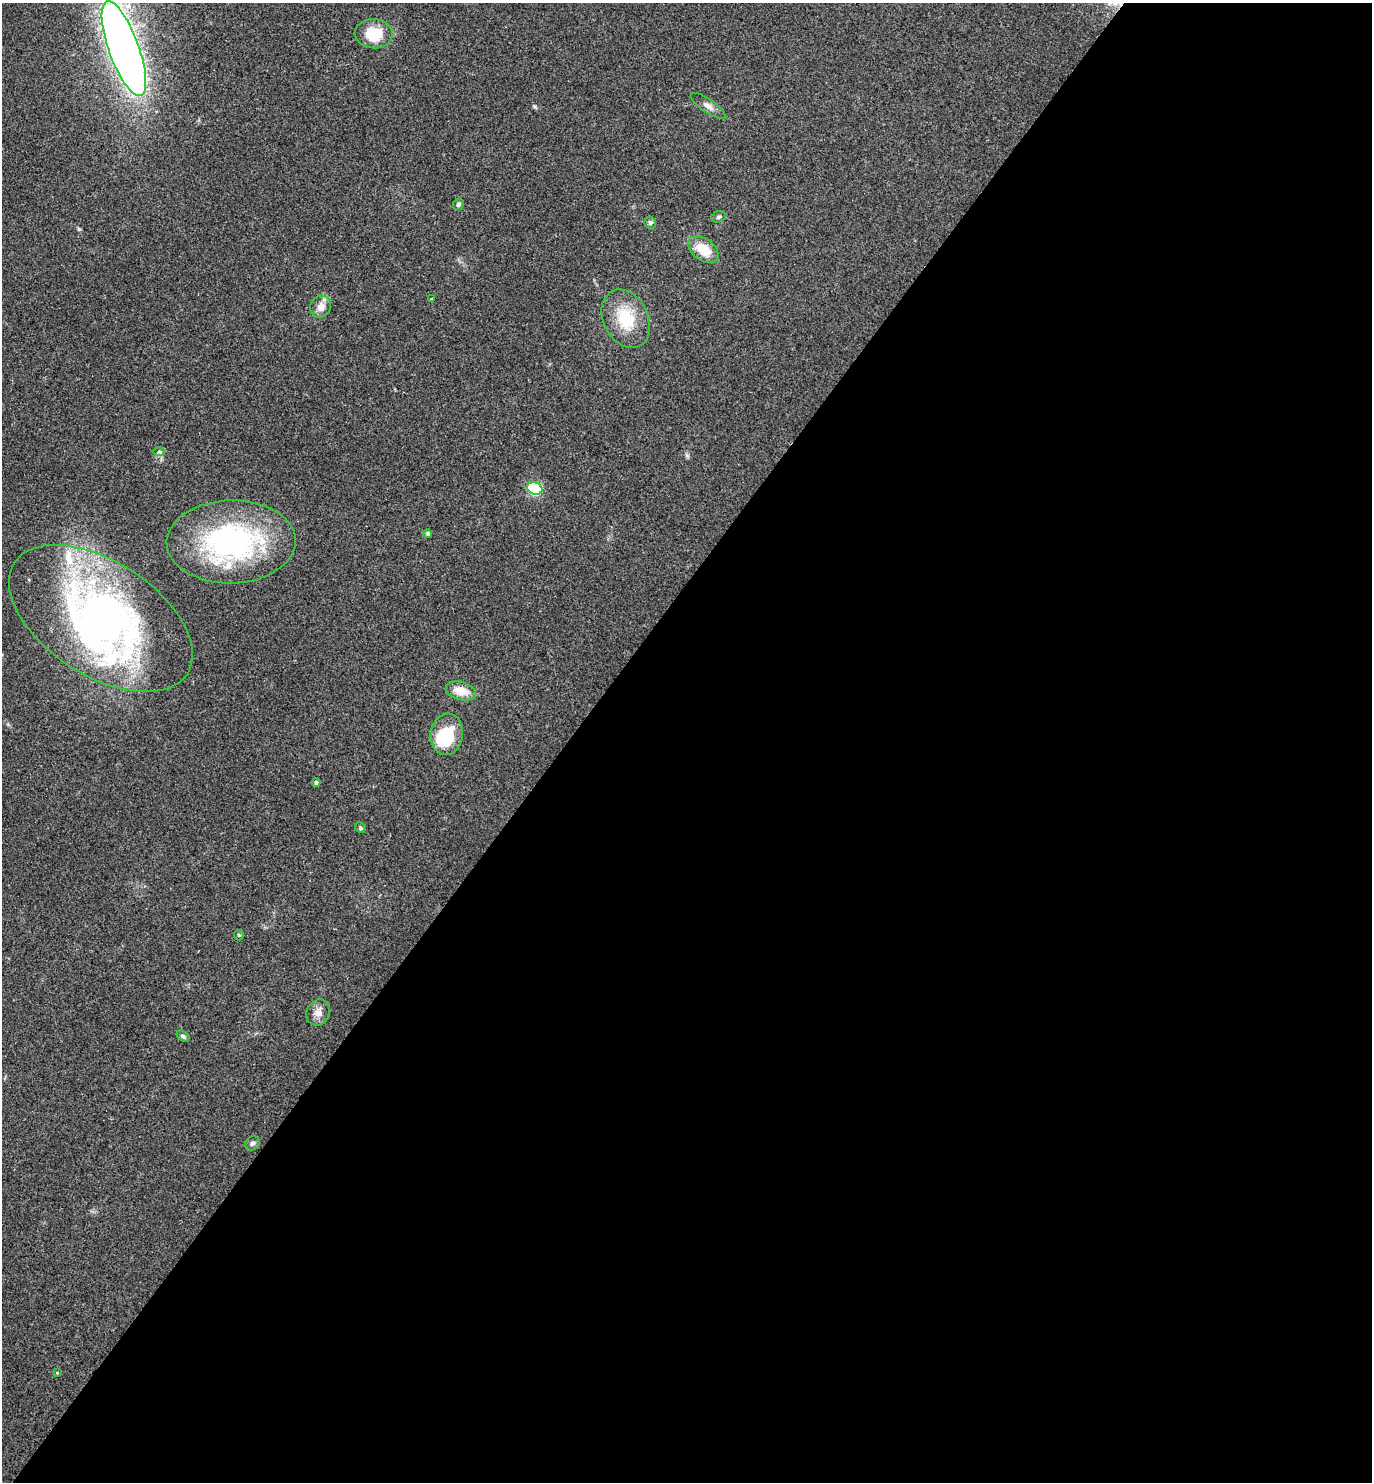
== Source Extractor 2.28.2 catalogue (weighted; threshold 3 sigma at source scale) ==
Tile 12 of 4 x 4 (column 4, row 3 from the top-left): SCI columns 4437-5806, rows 1517-2996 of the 5992 x 5992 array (HDU 1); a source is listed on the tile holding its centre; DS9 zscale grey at full resolution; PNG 1374 x 1484 px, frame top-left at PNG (2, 3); each listed source drawn as its Kron ellipse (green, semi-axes under 4 px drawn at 4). Shown black and unused: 59% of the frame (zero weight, under 2 of 3 exposures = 3% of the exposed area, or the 3 px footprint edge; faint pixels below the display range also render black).
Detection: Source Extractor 2.28.2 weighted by HDU 2 'WHT'; one run over the whole footprint, this tile lists its part. Background 0.0701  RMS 0.0078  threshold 0.0349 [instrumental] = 3 sigma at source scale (4.5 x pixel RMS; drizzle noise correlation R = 1.50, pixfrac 1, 0.05/0.05 arcsec/px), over >= 5 px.
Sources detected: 28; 2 inside a brighter object's white glare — neither listed nor drawn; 2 inside a brighter listed object's ellipse — not listed separately; the other 24 listed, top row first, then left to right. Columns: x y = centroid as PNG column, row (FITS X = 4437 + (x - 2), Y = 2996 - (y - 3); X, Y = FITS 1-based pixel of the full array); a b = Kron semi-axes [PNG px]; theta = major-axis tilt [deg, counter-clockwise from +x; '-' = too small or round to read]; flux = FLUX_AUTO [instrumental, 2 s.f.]
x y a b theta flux
374 34 19 14 -4 22
124 49 50 15 -70 700
708 106 20 7 -34 4.4
458 204 6 5 - 1.5
718 217 7 5 16 1.6
650 223 6 6 - 1.5
703 249 17 11 -37 17
432 298 3 3 - 1
321 307 11 10 - 6.4
626 319 30 22 -63 30
159 452 6 4 0 1.2
535 488 8 6 -23 100
428 534 4 4 - 1.2
231 542 64 41 1 140
101 618 103 57 -33 340
461 691 15 9 -15 12
447 734 21 16 82 32
316 783 4 4 - 1.5
360 828 6 5 - 1.1
239 935 5 5 - 0.94
318 1012 13 11 60 5.9
183 1036 7 4 -38 1.8
252 1143 7 6 - 2
57 1373 4 3 - 0.63
Isophote crosses this tile's border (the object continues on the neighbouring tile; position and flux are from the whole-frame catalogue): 1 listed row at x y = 124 49